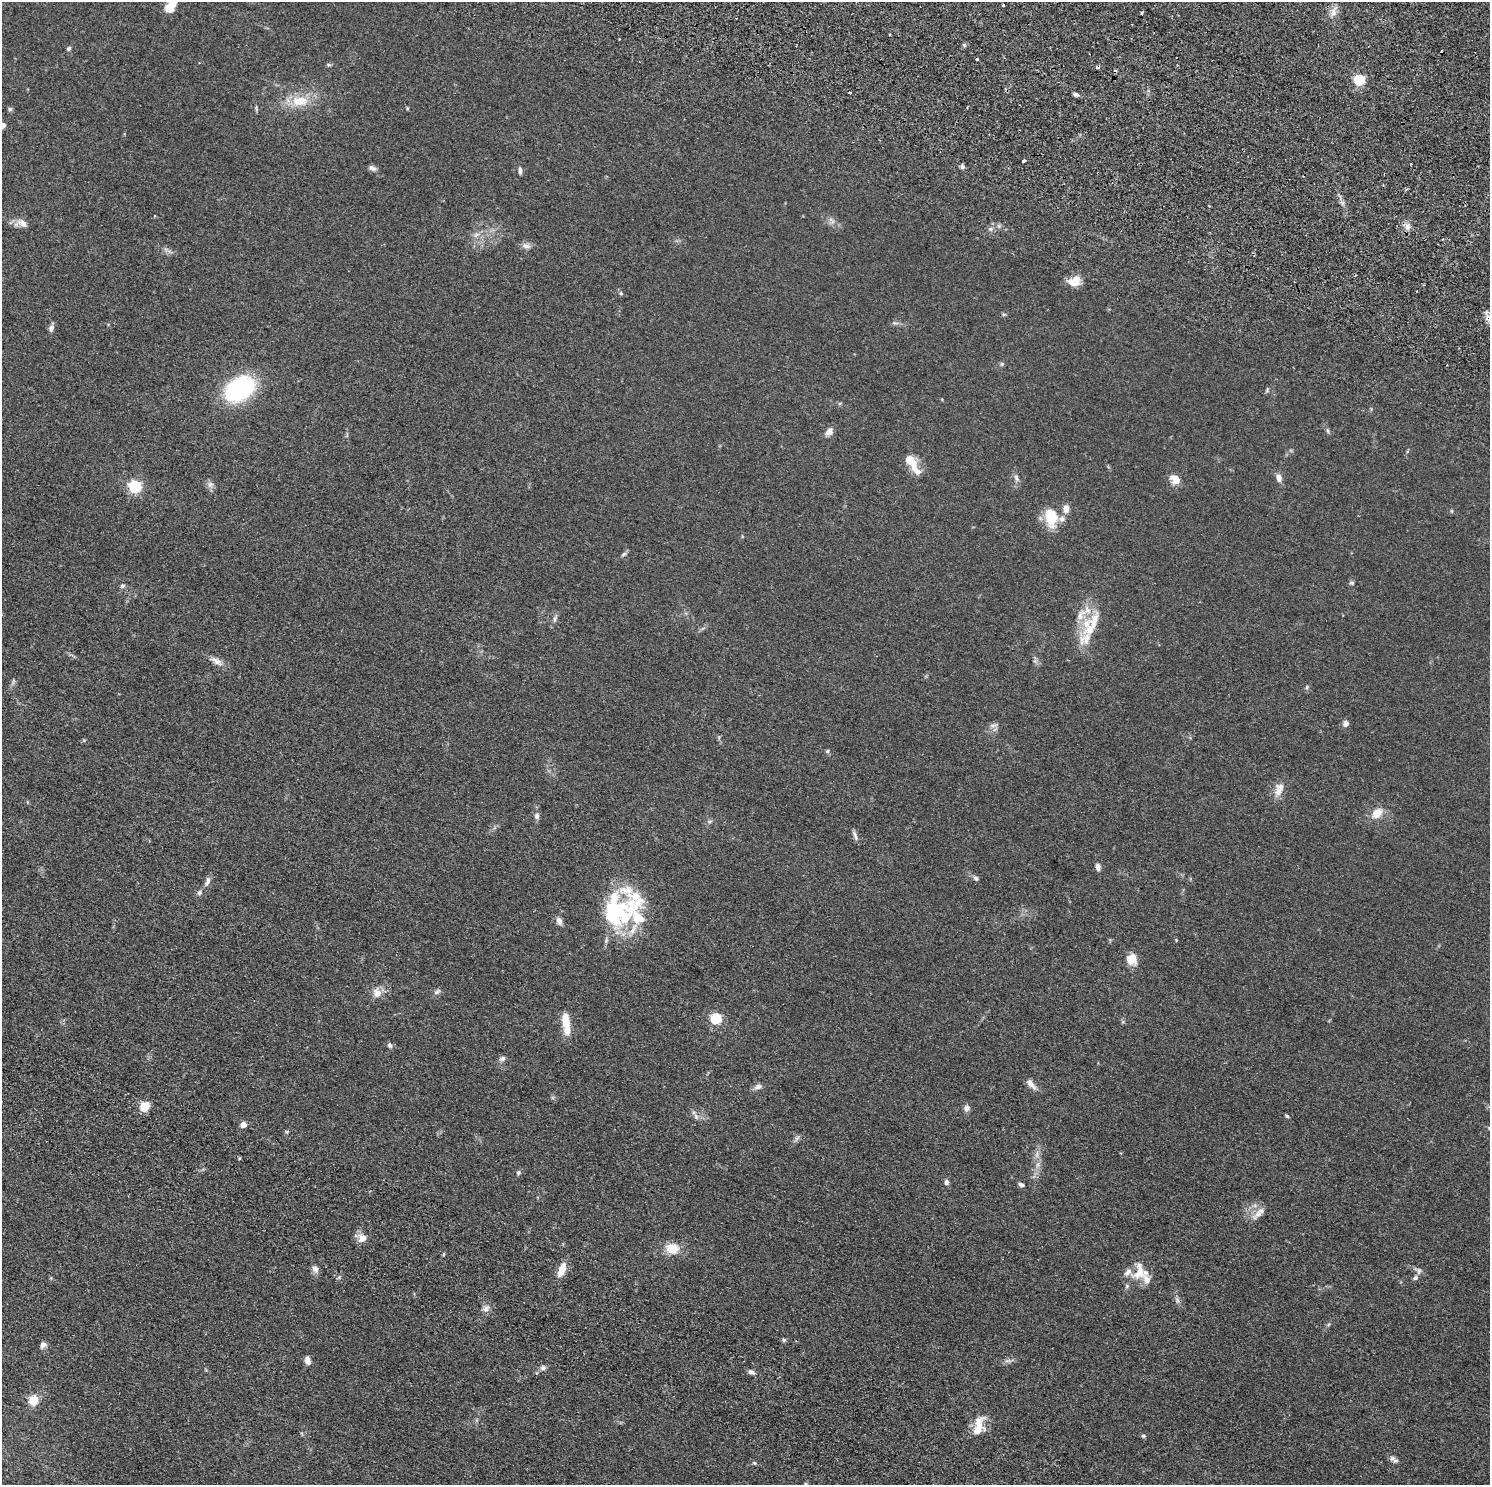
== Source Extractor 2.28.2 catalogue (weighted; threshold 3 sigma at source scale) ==
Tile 7 of 4 x 4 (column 3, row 2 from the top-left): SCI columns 3003-4490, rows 3310-4792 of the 6005 x 6486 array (HDU 1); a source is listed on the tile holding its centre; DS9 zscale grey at full resolution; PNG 1492 x 1487 px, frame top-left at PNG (2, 2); no overlay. Shown black and unused: <1% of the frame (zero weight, under 2 of 4 exposures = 3% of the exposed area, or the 3 px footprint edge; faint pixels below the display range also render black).
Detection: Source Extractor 2.28.2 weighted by HDU 2 'WHT'; one run over the whole footprint, this tile lists its part. Background 0.0343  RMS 0.0054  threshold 0.0242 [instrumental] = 3 sigma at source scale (4.5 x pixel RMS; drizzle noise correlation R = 1.50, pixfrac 1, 0.05/0.05 arcsec/px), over >= 5 px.
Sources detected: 126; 2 cosmic-ray / hot-pixel residue — not listed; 17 inside a brighter listed object's ellipse — not listed separately; the other 107 listed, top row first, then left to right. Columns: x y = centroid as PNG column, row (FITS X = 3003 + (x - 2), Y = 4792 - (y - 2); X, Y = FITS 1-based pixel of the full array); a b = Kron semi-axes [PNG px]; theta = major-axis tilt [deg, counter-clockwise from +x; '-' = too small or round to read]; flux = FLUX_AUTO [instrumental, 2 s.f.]
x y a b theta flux
1003 5 3 3 - 0.73
171 6 15 8 54 7.3
1333 12 9 6 77 2.7
1142 13 3 3 - 1.1
69 48 6 5 - 0.84
977 59 3 3 - 3.4
328 65 7 4 5 0.71
1359 80 5 5 - 38
850 92 3 3 - 0.97
1076 95 8 4 -8 1.1
300 101 25 14 2 11
407 108 5 3 - 0.45
10 109 6 6 - 0.81
2 126 8 6 36 2.7
1024 160 4 3 - 2.8
1411 164 2 2 - 0.47
962 166 6 5 - 1.1
372 168 11 6 -17 1.6
520 171 9 4 -87 1.2
831 219 7 5 -26 1.2
22 223 13 8 -29 3.3
1408 227 9 7 -86 2.8
990 229 6 5 - 1.1
476 235 9 6 30 1.8
526 246 12 7 -7 2.2
1077 280 15 9 -82 4.3
621 293 5 4 - 0.67
1004 314 6 4 18 0.61
1488 318 9 7 -75 2.7
51 328 10 6 75 1.7
1002 364 6 5 - 0.75
239 389 24 17 32 65
1267 390 6 5 - 0.72
1328 431 7 3 -71 0.8
829 432 11 7 56 2.8
909 459 17 10 -49 8
1016 478 11 6 -67 1.7
1279 478 9 6 -73 2.8
1175 479 13 10 -37 4.7
210 484 8 8 - 1.9
135 487 6 5 - 64
1066 508 9 7 85 3.5
1051 517 24 16 -82 13
624 554 8 5 29 0.98
1351 583 7 5 -1 0.87
122 586 7 5 15 0.92
555 619 10 4 67 1.4
1086 624 18 12 83 9.3
216 661 18 8 -30 3.4
13 681 7 4 71 0.78
1307 687 5 5 - 0.72
1345 723 7 6 - 2.1
994 725 12 4 16 1.3
827 751 5 5 - 0.7
1278 792 12 11 - 3.7
1377 813 8 6 40 9.2
537 816 8 7 - 1.5
709 821 6 4 -1 0.85
855 835 15 5 -68 1.5
1098 867 8 6 -85 1.9
976 878 8 6 -22 1.2
208 881 13 6 74 2
199 893 7 7 - 1.3
617 910 48 38 63 49
559 921 10 7 -65 2.1
1132 959 12 11 - 6.4
437 992 11 5 37 1.3
377 993 12 10 -46 4.2
716 1018 5 5 - 42
566 1020 20 9 -85 7.9
1123 1022 6 4 -45 0.67
390 1045 8 6 -57 1.2
502 1059 9 6 19 1.5
1031 1084 16 7 -51 3
758 1087 10 7 9 2.1
144 1106 5 5 - 26
967 1108 7 7 - 2
1287 1116 5 5 - 0.63
696 1117 9 6 -75 1.6
243 1125 4 4 - 5.9
1489 1128 5 5 - 0.65
287 1132 5 4 - 0.53
797 1138 11 4 58 1.2
1037 1154 12 4 81 1.9
240 1158 5 3 - 0.55
518 1173 6 6 - 0.83
946 1182 6 5 - 1.4
1021 1184 8 5 -13 1.3
1258 1214 21 8 38 3.8
362 1238 12 11 - 3.8
672 1248 16 13 -8 8.2
315 1269 10 8 -42 1.9
562 1269 16 7 69 6.3
1419 1271 10 6 90 1.4
1139 1272 29 18 74 10
486 1308 9 7 30 2
1329 1324 6 4 70 0.62
784 1340 5 4 - 0.75
43 1345 8 7 - 1.8
307 1360 10 6 -79 2.4
543 1368 8 6 14 1.5
751 1372 8 5 -19 1.6
33 1400 5 5 - 25
979 1422 23 11 54 6.3
1143 1436 6 4 -2 0.72
1392 1458 10 8 -7 1.6
754 1463 6 4 -45 0.62
Overlapping masked pixels (flux is a lower limit): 1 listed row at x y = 1488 318
Isophote crosses this tile's border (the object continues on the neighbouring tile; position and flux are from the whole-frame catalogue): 4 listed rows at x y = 171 6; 2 126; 1488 318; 1489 1128